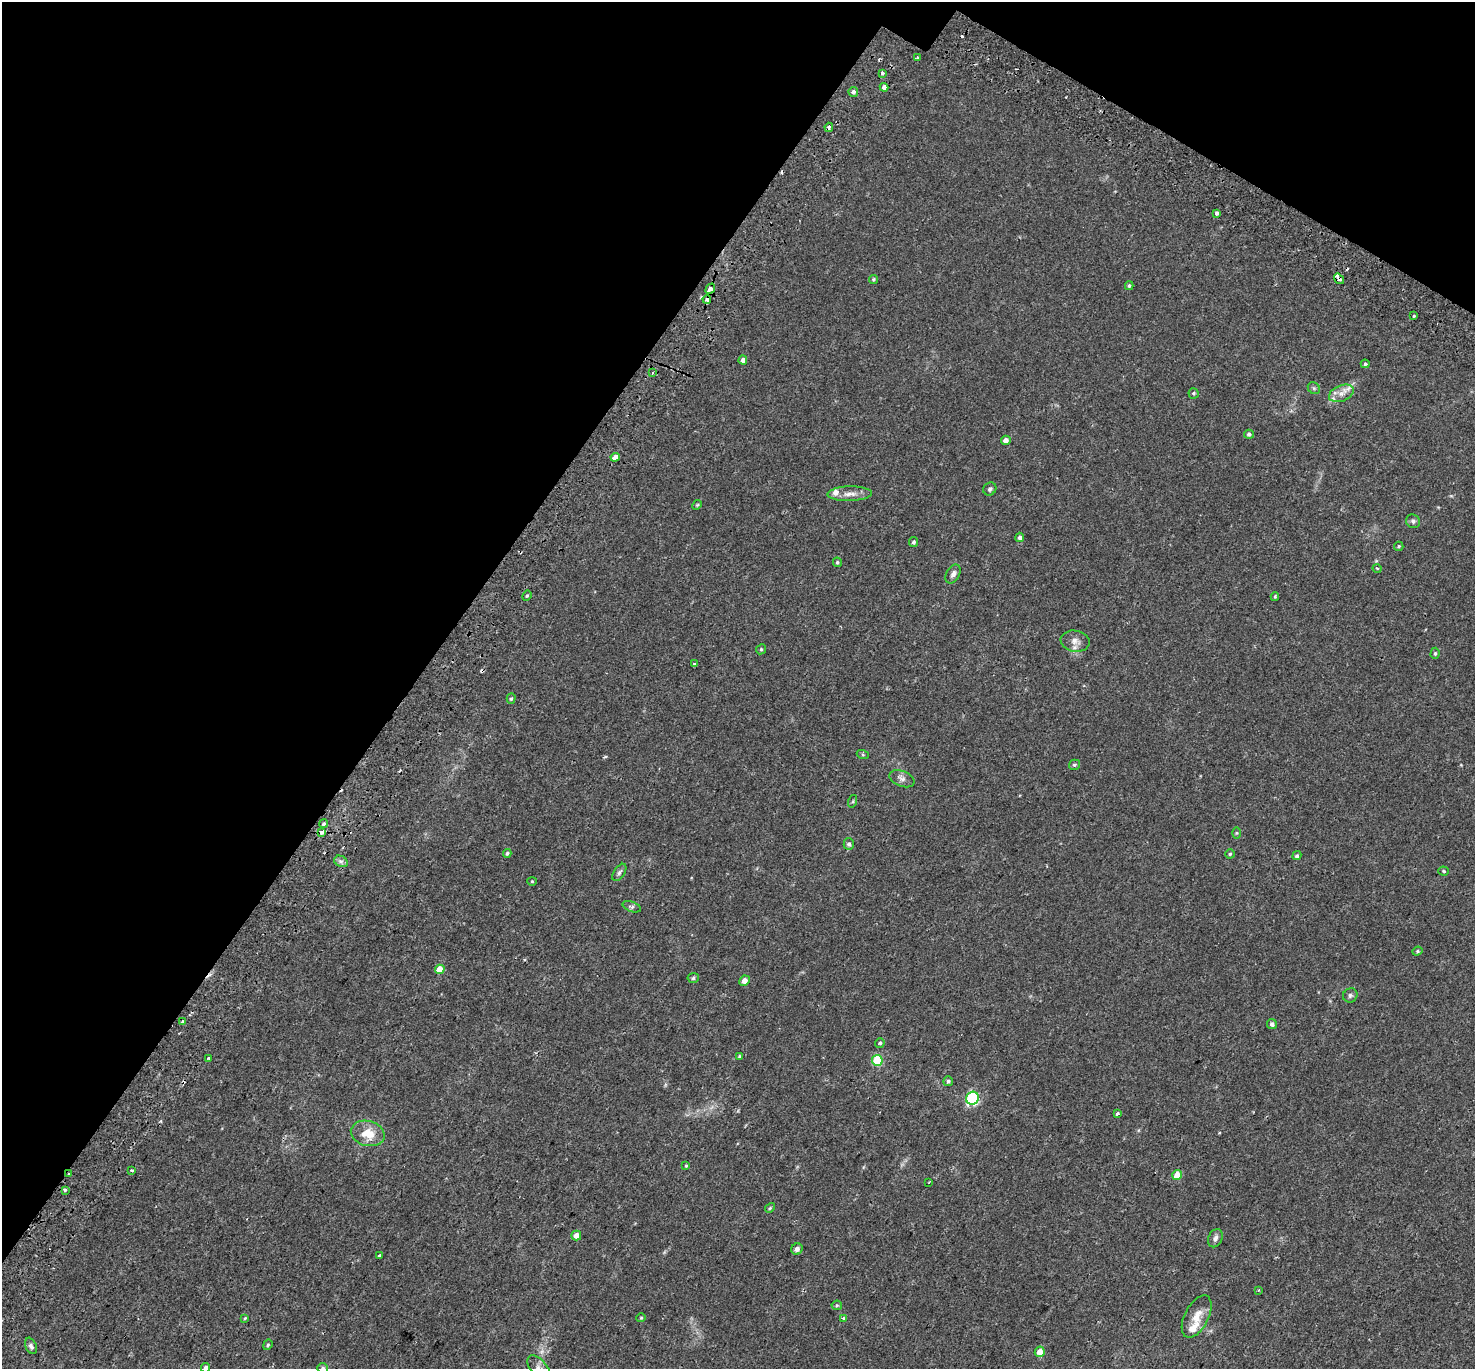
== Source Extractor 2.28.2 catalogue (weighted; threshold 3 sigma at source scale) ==
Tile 2 of 4 x 4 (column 2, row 1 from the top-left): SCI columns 1546-3018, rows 4390-5756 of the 6044 x 6110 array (HDU 1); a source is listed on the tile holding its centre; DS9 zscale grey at full resolution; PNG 1477 x 1371 px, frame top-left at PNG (2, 2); each listed source drawn as its Kron ellipse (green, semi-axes under 4 px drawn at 4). Shown black and unused: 32% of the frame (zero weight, under 2 of 3 exposures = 5% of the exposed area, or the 3 px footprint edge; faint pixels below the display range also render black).
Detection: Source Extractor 2.28.2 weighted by HDU 2 'WHT'; one run over the whole footprint, this tile lists its part. Background 0.018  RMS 0.0031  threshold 0.0141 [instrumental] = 3 sigma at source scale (4.5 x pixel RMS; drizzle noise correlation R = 1.50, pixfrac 1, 0.0396/0.0396 arcsec/px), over >= 5 px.
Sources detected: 105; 1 too faint to see at this stretch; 9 cosmic-ray / hot-pixel residue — neither listed nor drawn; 3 inside a brighter listed object's ellipse — not listed separately; the other 92 listed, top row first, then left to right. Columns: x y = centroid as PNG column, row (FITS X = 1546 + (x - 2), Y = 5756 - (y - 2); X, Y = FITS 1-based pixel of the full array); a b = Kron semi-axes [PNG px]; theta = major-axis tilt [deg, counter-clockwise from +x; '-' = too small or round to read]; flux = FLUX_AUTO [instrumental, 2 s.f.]
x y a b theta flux
917 57 4 2 - 0.29
882 73 3 3 - 1.2
884 87 4 4 - 1
853 92 5 5 - 0.83
829 127 4 3 - 2.4
1217 213 3 3 - 1.6
873 279 4 4 - 0.41
1339 279 5 3 - 2.6
1129 286 4 3 - 0.41
710 289 5 4 - 3.6
707 299 4 4 - 1.6
1414 316 3 3 - 0.74
743 360 4 4 - 1
1365 364 4 4 - 0.42
653 373 3 3 - 0.93
1314 388 6 5 - 0.49
1194 393 5 5 - 0.46
1341 393 13 8 22 2.2
1249 434 5 4 - 0.63
1006 440 5 4 - 1.3
615 457 4 4 - 1.8
990 489 7 6 - 0.66
850 494 22 7 2 2.6
697 505 5 4 - 0.36
1413 521 7 6 - 0.76
1020 537 4 4 - 0.81
913 542 5 4 - 0.57
1399 546 5 4 - 0.4
837 562 5 4 - 0.43
1377 568 4 3 - 0.25
953 574 10 6 62 1.2
527 596 5 4 - 0.44
1275 597 4 3 - 0.34
1075 641 14 10 -11 2.2
761 649 5 4 - 0.39
1435 653 5 4 - 0.47
695 664 4 3 - 1.1
511 699 5 4 - 0.45
863 755 6 4 -19 0.4
1074 765 6 5 - 0.44
902 779 13 7 -21 1.4
853 801 6 4 72 0.36
323 824 4 4 - 0.46
322 832 4 3 - 2.3
1236 833 6 4 89 0.34
849 844 6 5 - 0.7
507 853 4 4 - 0.54
1230 854 4 4 - 0.37
1297 856 5 4 - 0.65
341 861 7 5 -26 0.9
1444 871 5 4 - 0.35
619 872 10 5 57 0.78
532 881 4 4 - 0.3
632 907 9 5 -20 0.73
1417 951 5 4 - 0.39
440 969 5 4 - 4.5
693 978 5 5 - 0.51
744 981 5 5 - 1.9
1350 995 7 7 - 0.65
182 1021 3 3 - 2.3
1272 1024 5 5 - 0.87
880 1043 5 4 - 0.44
739 1056 4 3 - 0.29
208 1058 4 4 - 0.37
877 1060 5 5 - 14
948 1081 5 4 - 0.5
972 1098 7 6 - 32
1117 1114 3 3 - 0.79
368 1133 17 12 -16 5.6
686 1166 3 3 - 0.31
132 1170 4 3 - 0.47
69 1174 3 3 - 0.34
1177 1175 5 5 - 4.1
929 1182 3 2 - 0.22
65 1190 3 3 - 2.6
770 1208 5 4 - 0.39
576 1235 5 5 - 2.1
1215 1238 9 6 65 1
797 1249 6 5 - 1.4
379 1255 4 3 - 0.44
1258 1290 3 2 - 0.58
837 1305 5 5 - 0.38
1197 1316 23 12 62 4.2
245 1318 4 4 - 0.3
641 1318 4 4 - 0.32
843 1318 3 3 - 0.4
268 1345 5 4 - 0.41
31 1346 8 5 -66 0.93
1040 1352 5 5 - 2.9
206 1368 5 4 - 0.77
323 1368 5 5 - 0.67
539 1368 15 8 -52 1.8
Overlapping masked pixels (flux is a lower limit): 6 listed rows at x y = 829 127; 1339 279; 710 289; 707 299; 322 832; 69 1174
Isophote crosses this tile's border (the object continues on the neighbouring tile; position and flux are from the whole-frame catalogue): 3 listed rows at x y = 206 1368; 323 1368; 539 1368